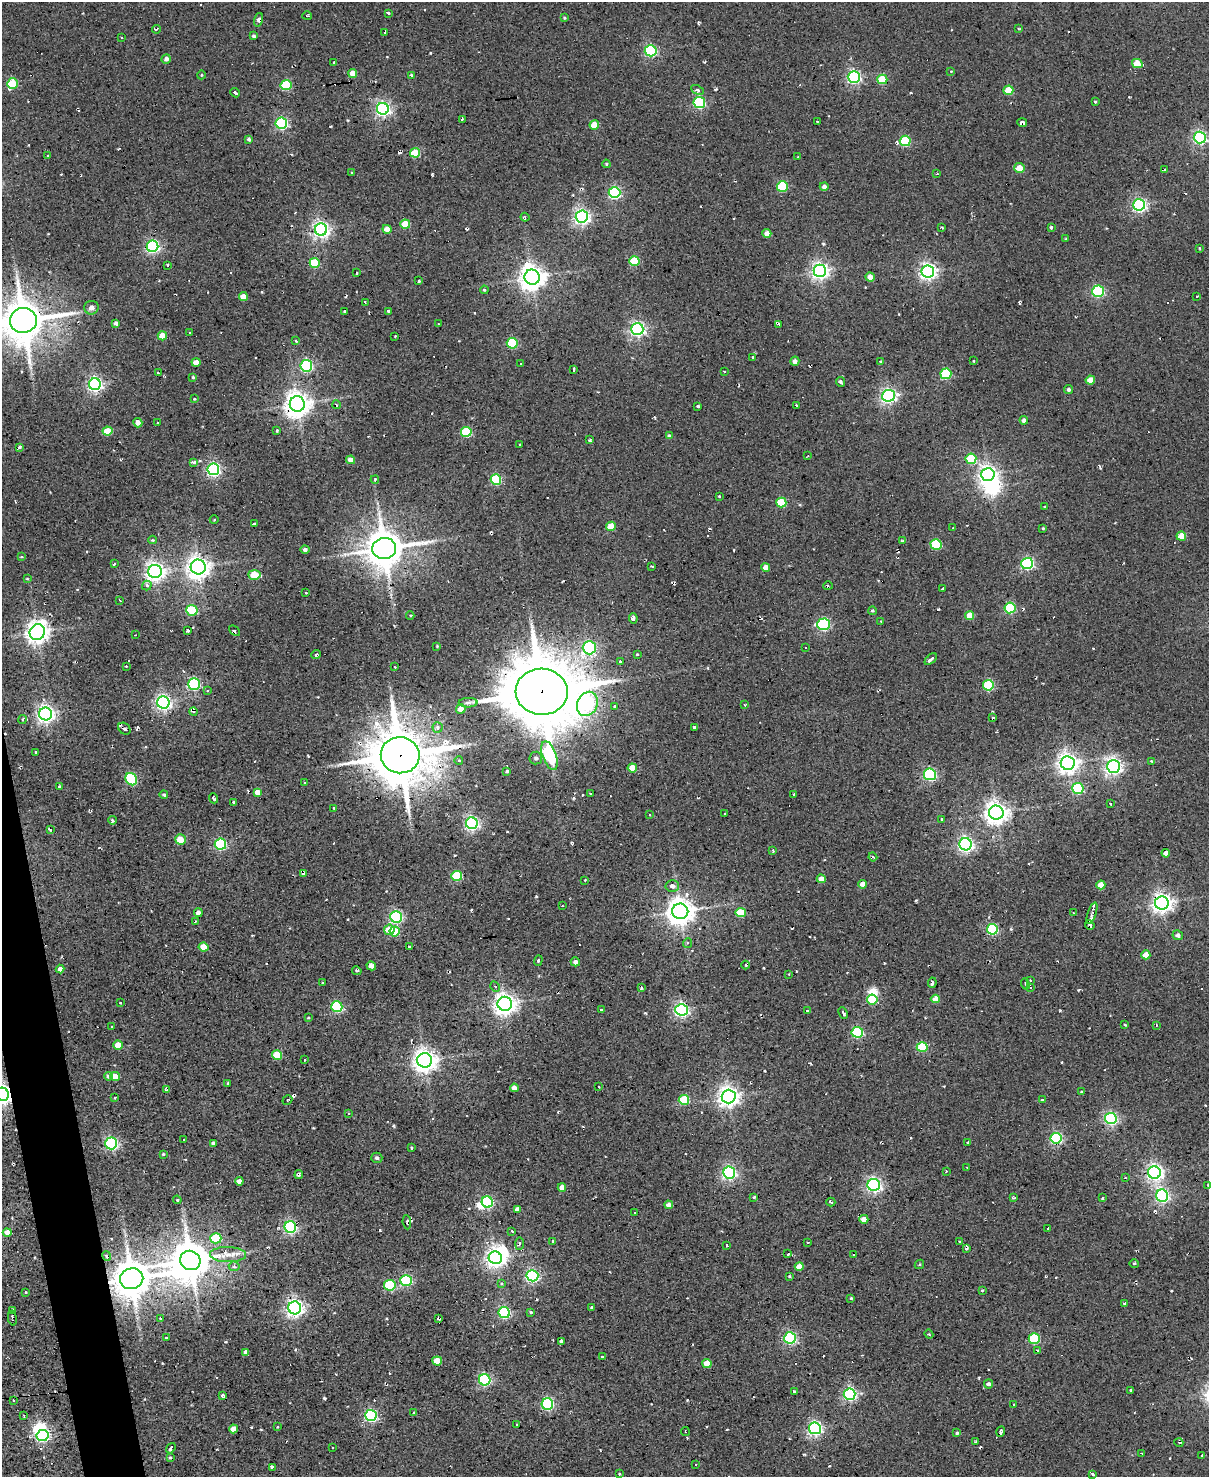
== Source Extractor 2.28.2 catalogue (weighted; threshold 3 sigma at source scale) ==
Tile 7 of 4 x 3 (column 3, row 2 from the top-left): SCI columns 2413-3619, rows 1720-3194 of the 4825 x 4803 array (HDU 1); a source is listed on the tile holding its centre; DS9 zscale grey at full resolution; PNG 1211 x 1479 px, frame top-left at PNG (2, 2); each listed source drawn as its Kron ellipse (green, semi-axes under 4 px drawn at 4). Shown black and unused: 2% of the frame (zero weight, under 2 of 3 exposures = <1% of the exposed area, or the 3 px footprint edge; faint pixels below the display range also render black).
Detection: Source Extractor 2.28.2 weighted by HDU 2 'WHT'; one run over the whole footprint, this tile lists its part. Background 0.0779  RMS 0.12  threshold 0.537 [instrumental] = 3 sigma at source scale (4.5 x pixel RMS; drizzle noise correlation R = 1.50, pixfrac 1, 0.05/0.05 arcsec/px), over >= 5 px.
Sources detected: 449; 6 inside a brighter object's white glare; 32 cosmic-ray / hot-pixel residue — neither listed nor drawn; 1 inside a brighter listed object's ellipse — not listed separately; the other 410 listed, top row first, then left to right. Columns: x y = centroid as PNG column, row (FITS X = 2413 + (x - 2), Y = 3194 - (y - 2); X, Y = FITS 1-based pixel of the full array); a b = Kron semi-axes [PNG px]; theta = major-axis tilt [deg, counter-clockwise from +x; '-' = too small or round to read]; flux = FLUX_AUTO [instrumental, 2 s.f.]
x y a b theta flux
388 13 3 2 - 16
307 16 5 2 - 14
564 18 3 3 - 12
258 20 7 4 75 32
156 29 4 2 - 15
1018 29 4 2 - 10
385 32 3 2 - 12
254 36 4 3 - 24
121 37 3 2 - 10
651 51 6 5 - 1500
166 59 5 4 - 46
334 62 3 2 - 7.9
1137 64 5 4 - 230
951 71 3 3 - 11
353 73 4 4 - 130
201 75 4 3 - 8
411 75 3 3 - 23
854 77 6 6 - 2400
882 79 5 5 - 400
12 84 5 5 - 570
286 85 5 5 - 620
697 90 7 4 -25 25
1008 90 5 4 - 380
235 93 5 3 - 35
699 102 6 5 - 1400
1095 102 3 2 - 12
383 109 6 6 - 3500
462 119 3 2 - 15
817 122 3 2 - 14
281 123 6 5 - 1400
1022 123 5 4 - 79
594 125 5 4 - 240
1200 137 6 6 - 2400
249 139 4 4 - 25
905 141 5 5 - 760
415 153 5 4 - 370
48 155 3 2 - 18
798 157 3 2 - 10
606 164 4 3 - 14
1019 168 5 5 - 160
1165 170 3 3 - 16
352 172 3 3 - 19
937 174 3 2 - 16
782 187 5 5 - 710
824 187 4 4 - 36
614 193 6 5 - 1800
1139 205 6 6 - 2600
525 217 4 3 - 13
582 217 6 6 - 3900
405 224 5 4 - 330
1051 227 3 3 - 18
942 228 3 2 - 20
387 229 4 4 - 94
321 230 6 6 - 4300
767 233 4 4 - 95
1066 239 3 3 - 12
153 246 6 5 - 2400
1199 248 4 2 - 8.5
634 261 5 4 - 450
315 263 5 5 - 530
168 265 3 2 - 11
820 271 6 6 - 4600
928 271 6 6 - 4200
356 273 3 3 - 23
532 277 7 7 - 13000
870 277 4 4 - 79
419 281 3 3 - 14
484 290 4 3 - 11
1098 291 5 5 - 1500
1197 296 3 2 - 9.7
243 297 4 4 - 130
365 302 2 2 - 15
91 308 7 7 - 54
344 311 3 3 - 36
388 311 4 3 - 31
23 320 13 12 - 38000
116 323 4 4 - 38
438 324 3 3 - 13
779 324 3 3 - 12
637 329 6 6 - 3100
189 332 3 2 - 7.9
162 336 4 4 - 200
395 336 2 2 - 7.8
295 341 4 3 - 14
512 343 5 5 - 850
753 358 3 3 - 12
795 361 4 4 - 47
973 361 3 2 - 8.3
196 362 4 4 - 84
880 362 3 3 - 43
521 363 2 2 - 9.7
306 366 6 6 - 1600
574 369 4 2 - 18
724 371 3 2 - 13
158 373 3 2 - 17
946 374 5 5 - 750
193 377 3 2 - 15
1090 380 5 4 - 170
841 382 5 3 - 33
95 384 6 6 - 3300
1069 390 4 3 - 23
888 396 6 6 - 3500
194 399 3 3 - 11
297 404 7 7 - 13000
337 405 4 3 - 10
796 405 3 2 - 7.8
698 406 3 3 - 17
1024 420 4 4 - 37
138 423 5 4 - 57
157 423 3 3 - 14
277 430 4 2 - 14
107 431 5 4 - 310
466 432 5 5 - 760
670 436 4 4 - 36
590 440 3 3 - 19
520 444 3 2 - 14
19 447 4 3 - 18
808 456 3 2 - 13
971 459 5 5 - 640
351 460 4 4 - 100
193 462 4 3 - 49
213 469 6 6 - 2500
988 474 7 6 - 5300
496 479 5 5 - 780
375 480 4 3 - 13
719 496 3 3 - 14
781 503 5 5 - 530
1044 507 2 2 - 10
214 520 4 3 - 8.6
254 524 4 3 - 18
611 526 5 4 - 200
953 528 3 2 - 16
1043 528 4 3 - 10
1181 536 5 4 - 240
152 540 4 3 - 12
903 540 3 3 - 16
936 544 5 5 - 740
384 548 12 10 8 31000
305 549 5 4 - 34
21 557 3 2 - 10
1027 563 6 5 - 2000
114 564 3 3 - 15
652 566 3 2 - 14
198 567 7 7 - 8600
766 567 4 4 - 98
155 572 7 6 - 5900
254 575 6 4 -3 330
27 579 3 2 - 7.9
147 586 5 4 - 29
828 586 5 3 - 16
943 589 4 3 - 25
306 592 3 3 - 22
120 600 3 2 - 18
1010 608 5 5 - 1000
192 610 6 5 - 650
872 611 4 3 - 15
410 616 4 3 - 13
970 616 4 4 - 200
633 618 5 3 - 41
881 621 3 2 - 10
823 624 6 6 - 1700
188 630 3 3 - 36
234 631 6 3 -42 16
37 632 8 7 - 8700
135 635 2 2 - 9.1
437 646 3 3 - 9.1
806 647 3 2 - 11
589 648 6 6 - 1900
637 654 3 3 - 20
316 655 5 3 - 21
931 659 7 3 43 59
620 662 4 3 - 14
126 666 3 2 - 8.3
394 667 3 2 - 13
194 684 5 5 - 2000
988 685 5 5 - 760
208 691 4 3 - 15
542 692 26 23 -3 88000
163 703 6 6 - 3900
468 703 9 4 0 37
587 704 12 10 65 1000
745 705 3 2 - 14
615 706 3 3 - 34
461 709 4 4 - 120
193 712 4 3 - 24
46 714 6 6 - 5000
993 717 2 2 - 9.5
22 719 4 3 - 19
438 727 5 5 - 44
694 727 3 3 - 25
124 729 7 5 -40 28
36 753 4 2 - 18
400 755 19 18 - 61000
549 756 15 7 -71 1200
536 758 6 6 - 31
459 760 4 4 - 20
1151 761 4 3 - 10
1068 763 7 7 - 7200
1113 766 6 6 - 4200
632 768 4 4 - 140
507 771 3 3 - 15
930 774 6 6 - 1500
131 779 7 5 -50 950
305 783 2 2 - 10
60 787 3 3 - 33
1078 789 5 5 - 970
257 792 4 4 - 95
590 793 2 2 - 9.8
793 794 3 2 - 13
164 795 4 3 - 19
214 798 5 3 - 23
233 802 3 3 - 20
1110 804 3 2 - 15
334 808 3 2 - 11
996 813 7 7 - 9000
725 814 3 2 - 15
650 815 2 2 - 11
941 819 3 3 - 12
112 820 4 3 - 19
472 823 6 6 - 2700
50 830 3 3 - 17
180 839 5 5 - 200
220 844 6 5 - 1400
965 844 6 6 - 3500
773 850 4 2 - 12
1166 853 4 4 - 65
873 857 4 3 - 15
303 873 4 2 - 11
457 876 5 5 - 610
821 879 4 4 - 98
585 880 2 2 - 7.9
863 884 4 4 - 81
1101 885 4 4 - 160
672 886 7 6 - 45
1162 903 7 6 - 6800
562 906 2 2 - 9
680 911 8 8 - 14000
198 913 4 4 - 44
741 913 5 5 - 400
1073 913 2 2 - 9.8
1092 913 11 3 71 49
396 917 6 5 - 2000
196 921 2 2 - 12
1090 925 5 3 - 23
992 929 5 5 - 1200
389 930 5 5 - 170
395 931 5 5 - 340
1178 935 5 4 - 35
688 943 5 3 - 14
410 946 3 2 - 13
204 947 5 4 - 210
1146 955 4 4 - 110
538 960 5 4 - 18
575 962 4 4 - 41
746 965 4 3 - 14
371 966 5 4 - 57
60 969 4 4 - 56
357 971 5 4 - 22
789 974 3 3 - 22
1030 980 3 2 - 7.8
322 983 3 3 - 26
932 983 5 3 - 56
1025 984 6 3 -68 18
495 986 5 4 - 17
1030 987 4 3 - 27
641 988 3 3 - 26
872 999 5 5 - 520
935 999 4 4 - 170
120 1003 3 3 - 18
505 1004 7 7 - 8500
337 1007 5 5 - 1200
601 1010 3 3 - 20
681 1010 6 6 - 3000
807 1010 3 3 - 15
843 1013 6 2 -64 27
308 1018 3 2 - 9
1125 1025 4 3 - 8.4
1157 1025 3 2 - 8
112 1027 3 2 - 14
857 1032 6 5 - 1100
118 1045 5 4 - 170
922 1047 5 5 - 590
277 1055 5 4 - 390
305 1060 2 2 - 10
425 1060 7 7 - 9400
108 1076 4 3 - 57
115 1076 5 4 - 200
228 1083 3 2 - 11
599 1087 2 2 - 8
514 1088 4 4 - 58
167 1089 4 3 - 26
1081 1092 3 3 - 17
2 1094 7 6 - 7300
729 1096 7 7 - 7400
115 1097 3 2 - 12
287 1100 5 4 - 27
684 1100 5 5 - 560
1042 1100 3 3 - 25
349 1113 3 2 - 8.3
1111 1118 6 5 - 2200
1056 1138 5 5 - 1400
184 1139 3 2 - 16
968 1142 4 2 - 10
111 1143 6 6 - 1700
213 1143 4 3 - 26
412 1148 3 3 - 23
163 1154 3 2 - 12
377 1158 5 5 - 27
967 1167 3 2 - 7.5
946 1171 3 2 - 8.8
729 1173 6 6 - 2600
1154 1173 6 6 - 4400
299 1175 4 3 - 32
1125 1178 3 3 - 14
239 1181 4 4 - 62
874 1185 6 6 - 3300
1208 1185 4 3 - 11
562 1187 4 4 - 67
1162 1196 6 6 - 2600
754 1197 4 4 - 20
1013 1198 3 2 - 15
1102 1198 4 2 - 15
177 1200 4 3 - 10
487 1202 6 5 - 1200
831 1202 4 2 - 17
669 1205 4 4 - 60
517 1209 4 4 - 38
635 1213 3 3 - 10
864 1219 4 4 - 110
407 1222 7 3 -83 20
290 1227 6 5 - 2100
1048 1229 3 2 - 11
512 1231 3 2 - 8.4
7 1232 4 4 - 63
216 1238 5 5 - 460
553 1241 3 3 - 27
808 1242 3 2 - 13
960 1242 4 3 - 29
519 1243 6 3 88 22
727 1246 3 2 - 13
966 1249 3 3 - 22
788 1254 3 3 - 13
853 1254 3 2 - 15
228 1255 18 7 -1 130
107 1256 5 4 - 36
495 1258 6 6 - 6000
190 1260 10 9 - 33000
1134 1263 5 3 - 14
919 1264 5 3 - 12
234 1266 5 5 - 18
799 1266 4 4 - 170
532 1276 6 5 - 2000
789 1276 3 3 - 11
132 1279 12 10 18 32000
406 1280 6 5 - 1200
501 1283 4 3 - 13
390 1285 5 5 - 860
982 1290 4 3 - 11
25 1292 3 2 - 14
851 1298 3 3 - 13
1124 1303 3 2 - 14
295 1308 6 6 - 4900
592 1308 4 3 - 22
13 1310 3 3 - 29
531 1312 3 3 - 11
504 1313 6 5 - 1600
12 1318 7 3 -80 22
161 1319 3 2 - 17
438 1319 4 2 - 11
929 1334 4 4 - 11
166 1338 3 2 - 14
790 1338 6 5 - 1700
1034 1339 5 5 - 870
561 1341 4 3 - 26
1038 1350 3 3 - 15
246 1352 4 4 - 42
602 1357 3 3 - 19
437 1361 5 4 - 240
707 1363 4 4 - 200
485 1380 6 5 - 1700
988 1384 4 4 - 30
1131 1390 3 2 - 11
794 1391 3 2 - 28
850 1394 6 5 - 2200
222 1395 4 3 - 28
13 1400 3 3 - 18
547 1404 6 5 - 1600
1014 1404 4 3 - 20
414 1412 3 2 - 8.6
24 1415 2 2 - 10
371 1415 6 5 - 1800
517 1424 3 2 - 13
277 1427 3 3 - 8.7
815 1428 6 6 - 2900
233 1429 4 4 - 110
685 1432 4 2 - 11
1001 1432 5 3 - 24
957 1433 4 4 - 16
42 1435 6 5 - 1800
976 1442 3 3 - 15
1179 1443 4 2 - 9.5
171 1448 6 3 51 37
332 1448 2 2 - 12
1142 1453 3 2 - 13
1202 1456 3 3 - 20
170 1457 4 2 - 13
696 1464 2 2 - 9.3
272 1467 3 3 - 21
620 1474 3 2 - 13
1093 1475 3 3 - 17
Overlapping masked pixels (flux is a lower limit): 5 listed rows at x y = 542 692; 400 755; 2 1094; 107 1256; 132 1279
Isophote crosses this tile's border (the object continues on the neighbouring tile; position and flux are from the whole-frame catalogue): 3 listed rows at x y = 23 320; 2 1094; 1208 1185
Unlisted compact peaks at least as high as the median listed source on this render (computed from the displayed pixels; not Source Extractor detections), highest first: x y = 938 609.